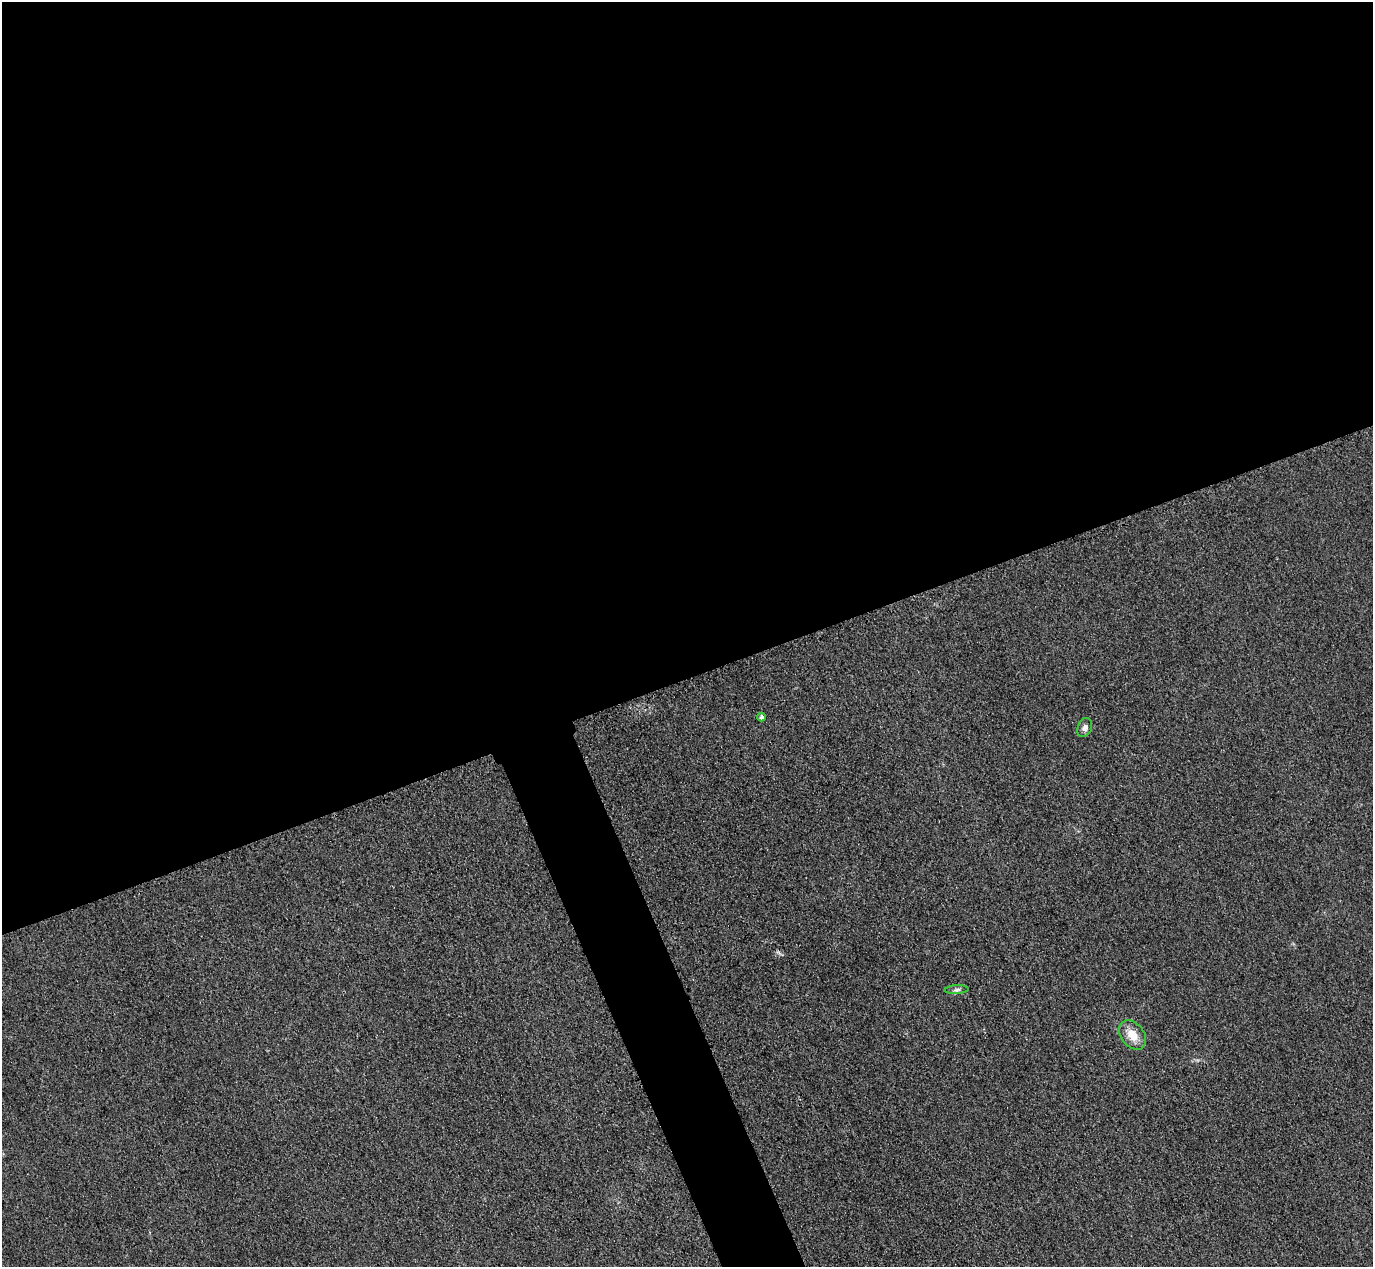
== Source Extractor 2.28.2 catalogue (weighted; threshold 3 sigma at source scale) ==
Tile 2 of 4 x 4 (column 2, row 1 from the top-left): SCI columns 1402-2772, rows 4097-5361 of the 5546 x 5533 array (HDU 1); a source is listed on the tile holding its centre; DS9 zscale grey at full resolution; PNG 1375 x 1269 px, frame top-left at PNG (2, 2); each listed source drawn as its Kron ellipse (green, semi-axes under 4 px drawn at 4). Shown black and unused: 56% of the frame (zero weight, under 3 of 4 exposures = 3% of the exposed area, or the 3 px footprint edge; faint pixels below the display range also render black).
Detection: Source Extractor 2.28.2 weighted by HDU 2 'WHT'; one run over the whole footprint, this tile lists its part. Background 0.148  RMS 0.019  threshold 0.0859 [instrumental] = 3 sigma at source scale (4.5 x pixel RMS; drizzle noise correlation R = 1.50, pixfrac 1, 0.05/0.05 arcsec/px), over >= 5 px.
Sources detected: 4; all 4 listed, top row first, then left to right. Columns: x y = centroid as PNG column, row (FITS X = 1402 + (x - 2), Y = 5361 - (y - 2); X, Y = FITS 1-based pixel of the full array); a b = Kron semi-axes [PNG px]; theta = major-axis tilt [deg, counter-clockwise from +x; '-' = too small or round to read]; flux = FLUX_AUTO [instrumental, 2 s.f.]
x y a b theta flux
762 717 4 4 - 5.1
1085 728 10 7 69 7.7
957 990 12 4 4 4.7
1133 1035 16 11 -51 30